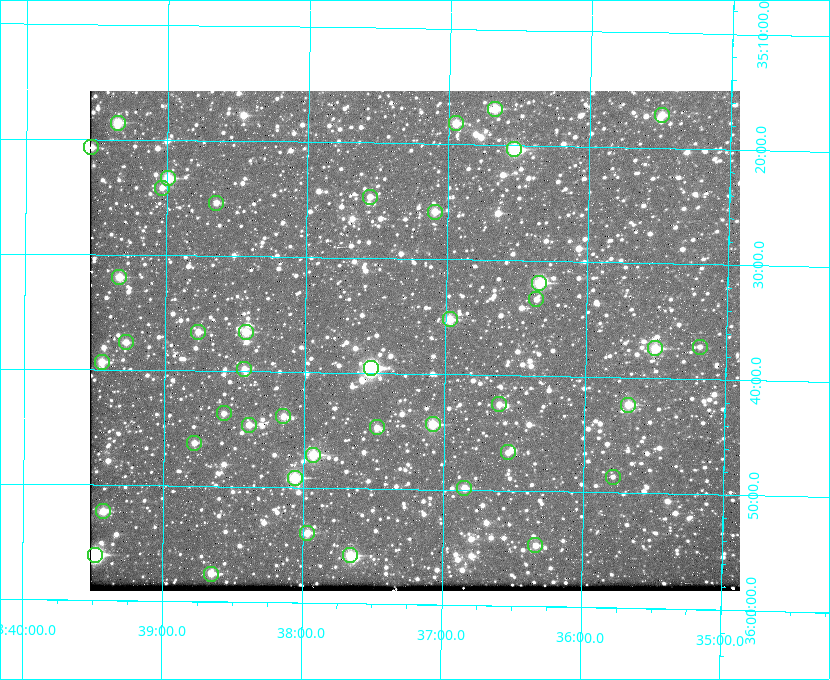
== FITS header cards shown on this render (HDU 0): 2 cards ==
NAXIS1  =                  650 / Width of table row in bytes
NAXIS2  =                  500 / Number of rows in table

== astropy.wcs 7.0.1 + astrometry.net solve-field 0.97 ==
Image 650 x 500 px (HDU 0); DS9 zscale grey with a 90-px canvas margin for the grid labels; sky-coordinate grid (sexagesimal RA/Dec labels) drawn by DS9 from the SOLVED WCS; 42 Tycho-2 reference stars matched to detected sources circled (green)
Header WCS: none
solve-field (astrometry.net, Tycho-2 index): SOLVED blind (the file carries no WCS)
Solved WCS: RA---TAN-SIP/DEC--TAN-SIP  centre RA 18:37:13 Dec +35:37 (279.31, +35.62 deg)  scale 5.21 arcsec/px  FOV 56.5' x 43.4'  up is +179 deg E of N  parity flipped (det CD > 0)
(file carries no celestial WCS; the grid is the blind solution)
Tycho-2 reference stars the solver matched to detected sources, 42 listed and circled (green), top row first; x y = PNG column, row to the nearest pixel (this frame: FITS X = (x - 90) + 1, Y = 500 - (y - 91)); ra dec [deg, ICRS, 3 dp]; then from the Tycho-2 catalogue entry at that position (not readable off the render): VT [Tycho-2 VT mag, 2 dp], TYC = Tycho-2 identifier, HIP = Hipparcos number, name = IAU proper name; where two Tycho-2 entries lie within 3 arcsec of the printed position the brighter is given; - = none
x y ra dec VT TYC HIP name
495 109 279.169 +35.281 10.53 2645-756-1 - -
662 115 278.873 +35.286 11.83 2632-1249-1 - -
118 123 279.838 +35.309 10.90 2645-842-1 - -
456 123 279.238 +35.303 11.12 2645-808-1 - -
91 147 279.884 +35.345 11.76 2645-919-1 - -
514 149 279.134 +35.339 9.91 2645-980-1 - -
168 178 279.747 +35.388 10.29 2645-648-1 - -
162 188 279.758 +35.402 11.51 2645-674-1 - -
370 197 279.388 +35.411 11.24 2645-612-1 - -
216 203 279.661 +35.423 11.63 2645-537-1 - -
435 212 279.273 +35.431 11.09 2645-464-1 - -
119 277 279.832 +35.532 10.61 2645-711-1 - -
539 283 279.085 +35.532 9.84 2645-710-1 - -
536 299 279.089 +35.556 12.25 2645-664-1 - -
450 319 279.243 +35.587 11.11 2645-606-1 - -
198 332 279.691 +35.610 11.17 2645-563-1 - -
246 332 279.606 +35.610 10.50 2645-565-1 - -
126 342 279.819 +35.626 11.93 2649-62-1 - -
700 347 278.797 +35.620 11.98 2632-1285-1 - -
655 348 278.877 +35.623 10.37 2632-1282-1 - -
102 362 279.862 +35.655 10.83 2649-120-1 - -
371 368 279.382 +35.660 8.88 2649-136-1 91311 -
244 369 279.608 +35.663 11.57 2649-139-1 - -
499 404 279.153 +35.708 11.59 2649-53-1 - -
628 405 278.922 +35.705 10.37 2636-96-1 - -
224 413 279.644 +35.727 11.73 2649-34-1 - -
283 416 279.537 +35.731 11.00 2649-31-1 - -
433 424 279.271 +35.739 10.27 2649-22-1 - -
249 425 279.598 +35.743 11.39 2649-19-1 - -
377 427 279.370 +35.745 11.39 2649-20-1 - -
194 443 279.695 +35.771 11.56 2649-1228-1 - -
508 452 279.136 +35.778 11.49 2649-1247-1 - -
313 455 279.483 +35.786 9.96 2649-1276-1 - -
613 477 278.947 +35.810 12.41 2636-73-1 - -
295 478 279.516 +35.819 10.07 2649-1464-1 - -
464 488 279.212 +35.831 10.99 2649-1529-1 - -
103 511 279.857 +35.871 10.88 2649-1588-1 - -
307 533 279.492 +35.899 10.86 2649-1492-1 - -
535 545 279.083 +35.912 11.42 2649-1448-1 - -
95 555 279.871 +35.934 9.15 2649-1364-1 91485 -
350 555 279.414 +35.931 10.32 2649-1381-1 - -
211 574 279.662 +35.960 11.12 2649-1270-1 - -